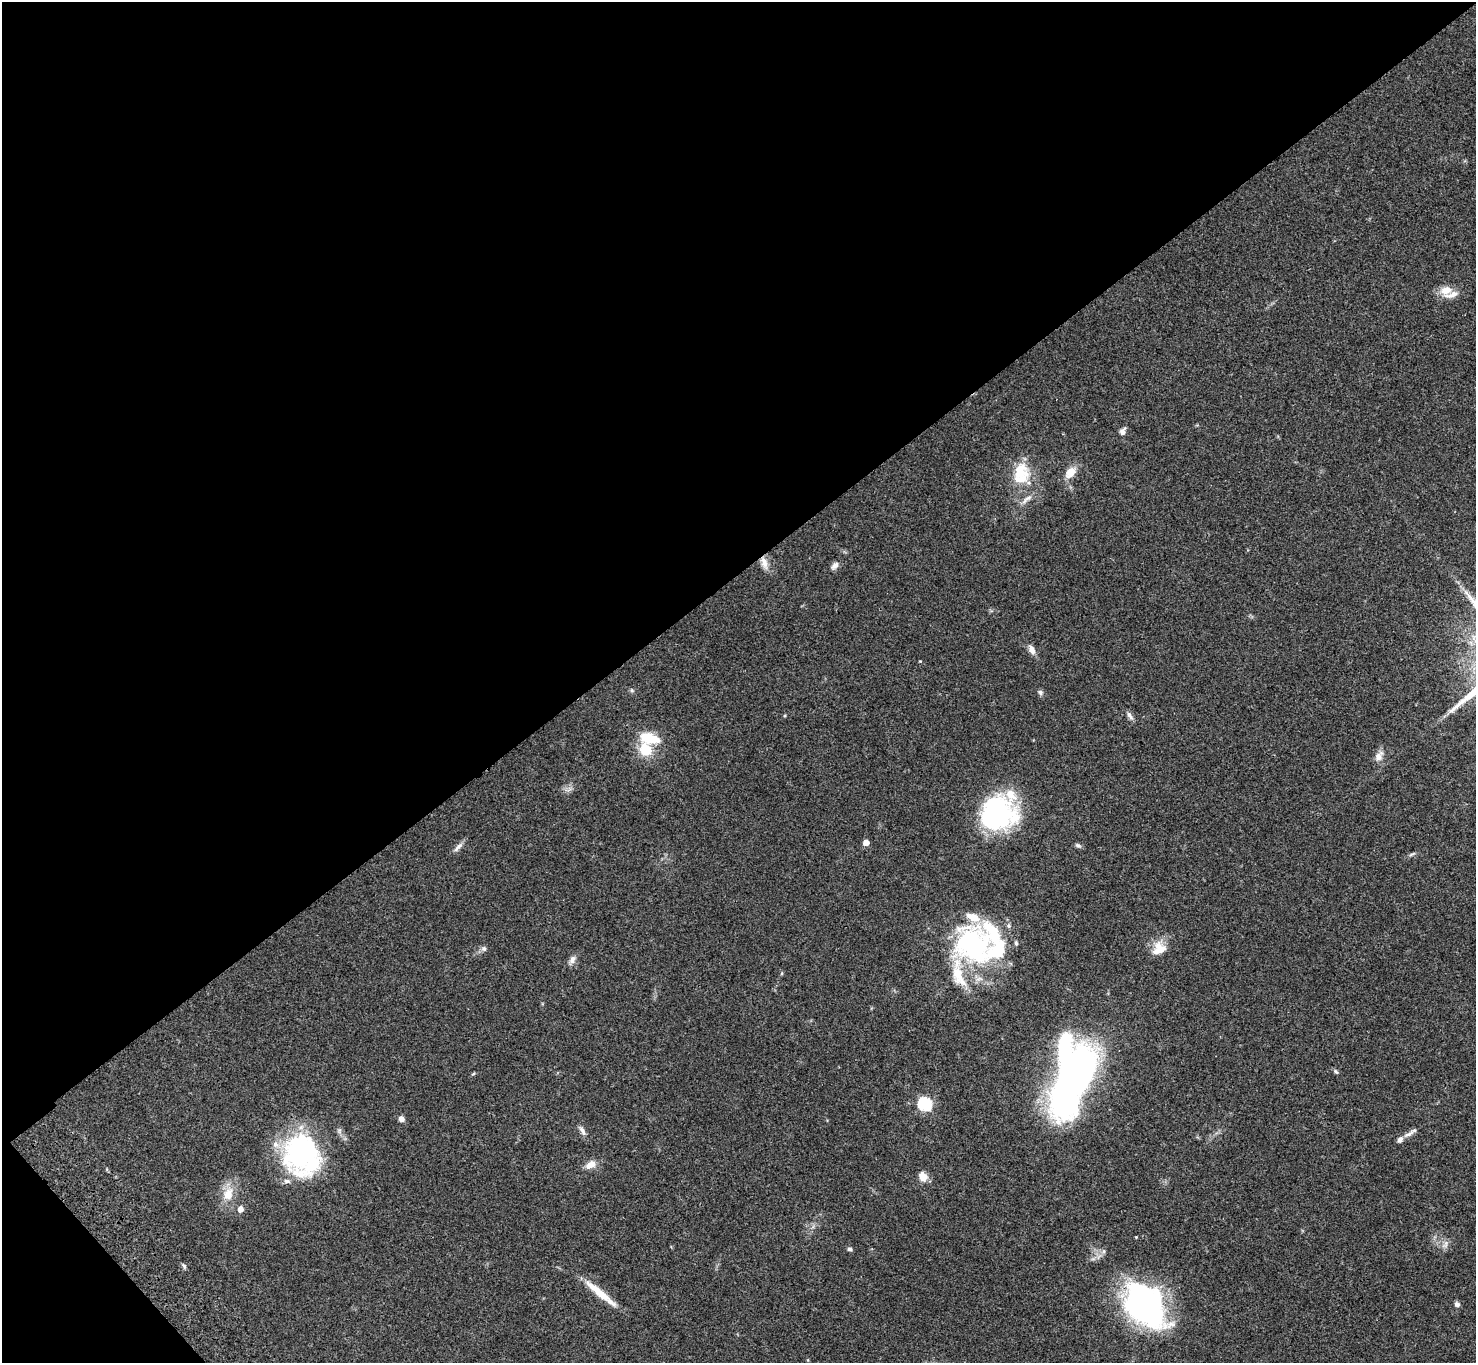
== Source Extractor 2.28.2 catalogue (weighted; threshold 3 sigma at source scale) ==
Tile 5 of 4 x 4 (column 1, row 2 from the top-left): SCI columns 104-1577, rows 3106-4466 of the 6099 x 6072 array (HDU 1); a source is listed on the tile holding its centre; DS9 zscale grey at full resolution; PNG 1478 x 1365 px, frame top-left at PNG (2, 2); no overlay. Shown black and unused: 43% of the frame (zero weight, under 3 of 4 exposures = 6% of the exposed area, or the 3 px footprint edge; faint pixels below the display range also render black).
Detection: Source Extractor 2.28.2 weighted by HDU 2 'WHT'; one run over the whole footprint, this tile lists its part. Background 0.0459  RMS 0.0051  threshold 0.0231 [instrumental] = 3 sigma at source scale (4.5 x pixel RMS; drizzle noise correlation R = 1.50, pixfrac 1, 0.05/0.05 arcsec/px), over >= 5 px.
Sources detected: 56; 5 inside a brighter object's white glare — not listed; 10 inside a brighter listed object's ellipse — not listed separately; the other 41 listed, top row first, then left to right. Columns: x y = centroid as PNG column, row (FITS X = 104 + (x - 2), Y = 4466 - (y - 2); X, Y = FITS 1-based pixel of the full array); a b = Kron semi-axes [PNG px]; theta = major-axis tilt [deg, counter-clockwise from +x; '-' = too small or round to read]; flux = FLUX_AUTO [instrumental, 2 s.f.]
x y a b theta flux
1446 290 17 12 17 6.1
1123 431 11 7 65 2
1020 472 27 19 55 14
1070 472 16 10 50 6
1026 499 20 6 41 3.1
764 563 17 8 -75 4.2
835 566 11 7 50 2.2
1032 650 13 7 -61 2.8
920 661 3 3 - 0.36
1040 692 7 6 - 1.2
1130 716 13 5 -57 1.8
649 738 24 13 -12 14
1379 756 17 9 57 3.4
997 812 39 32 -43 66
866 843 5 4 - 4.4
1078 845 9 5 -31 1.1
458 847 17 6 48 2.3
1412 854 12 3 28 0.91
995 944 66 49 -62 62
484 949 7 7 - 1.4
1159 949 19 15 46 8.3
572 960 12 7 58 2.4
1336 1072 8 5 -40 0.88
473 1074 6 3 19 0.54
1073 1075 72 27 68 240
925 1104 6 6 - 67
401 1119 7 6 - 2.3
582 1131 13 6 -61 2.1
1409 1134 18 5 26 2.5
301 1152 46 39 62 80
591 1165 15 9 27 4.3
923 1177 9 8 - 5.4
228 1194 21 15 68 8.5
240 1209 6 6 - 2.9
1136 1237 3 3 - 0.36
1445 1244 12 5 73 1.9
849 1249 5 5 - 1.1
184 1266 7 4 -54 0.95
599 1292 41 8 -39 12
1457 1304 7 6 - 1.4
1143 1307 53 36 -37 110
Overlapping masked pixels (flux is a lower limit): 1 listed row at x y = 764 563